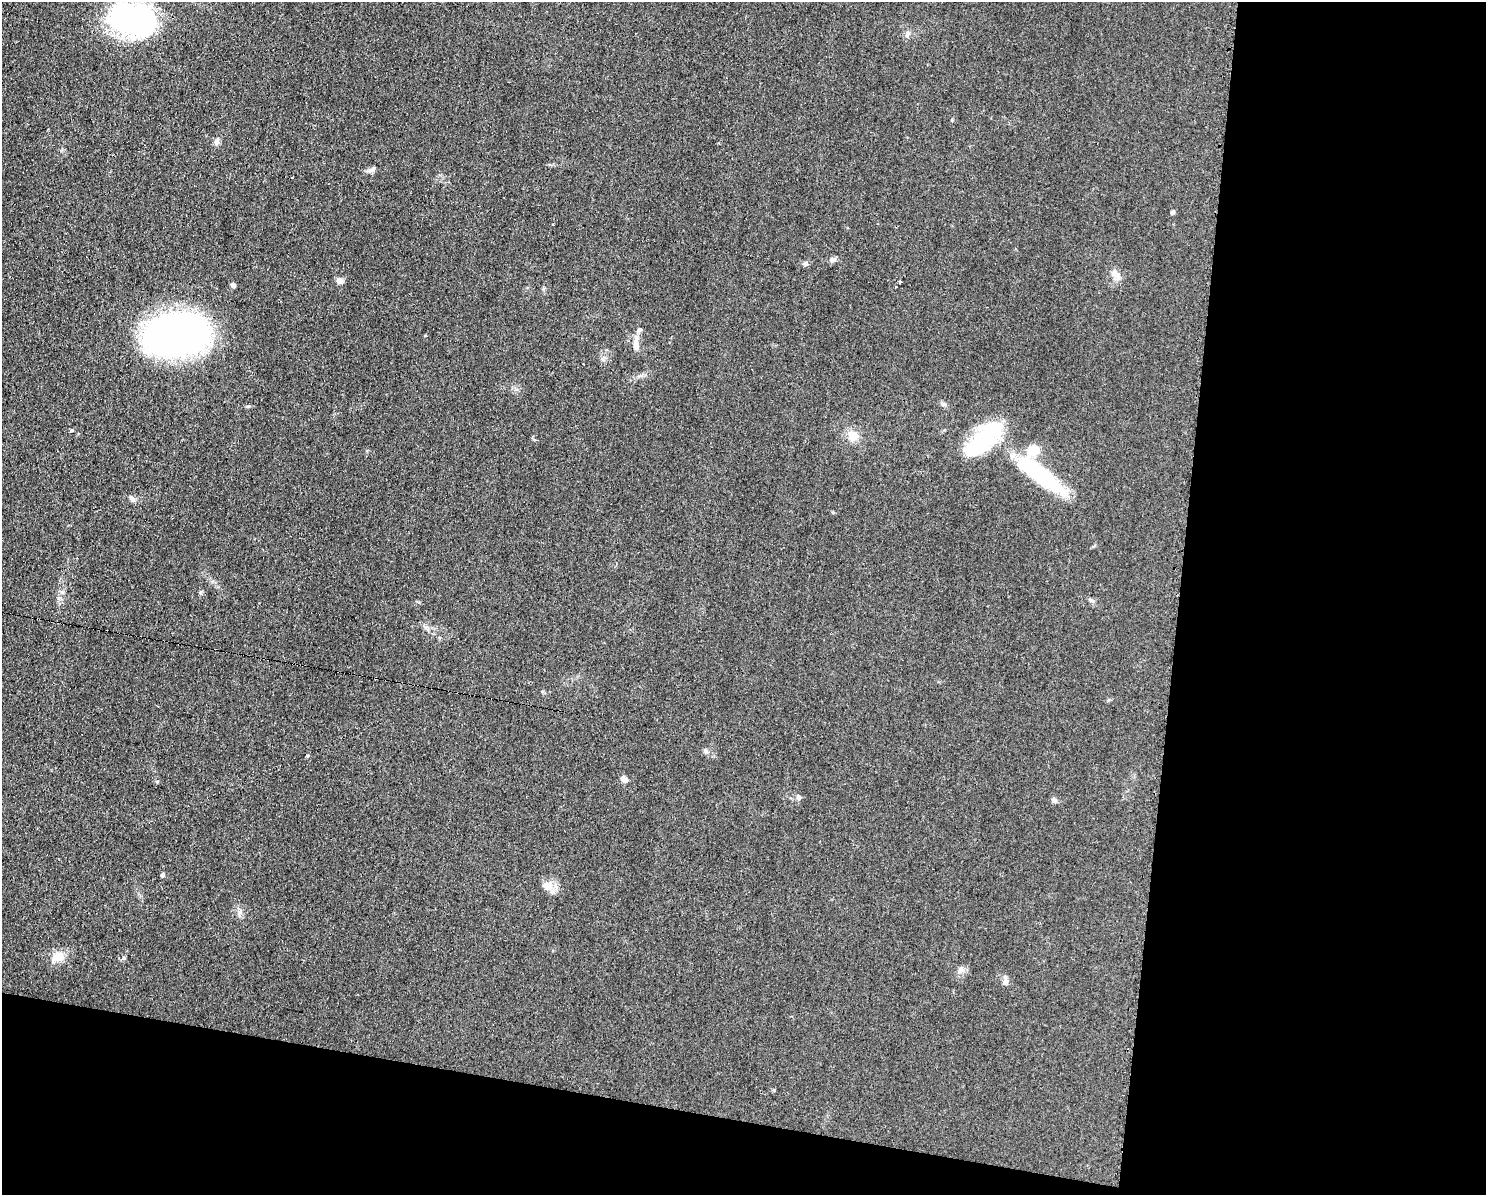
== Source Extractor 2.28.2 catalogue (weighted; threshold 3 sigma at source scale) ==
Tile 12 of 3 x 4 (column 3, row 4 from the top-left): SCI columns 3091-4574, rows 1-1193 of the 4823 x 4771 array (HDU 1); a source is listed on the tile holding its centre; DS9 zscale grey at full resolution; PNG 1488 x 1197 px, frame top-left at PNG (2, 2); no overlay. Shown black and unused: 27% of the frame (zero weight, under 2 of 3 exposures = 2% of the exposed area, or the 3 px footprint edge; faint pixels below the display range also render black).
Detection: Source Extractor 2.28.2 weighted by HDU 2 'WHT'; one run over the whole footprint, this tile lists its part. Background 0.0548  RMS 0.0099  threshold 0.0444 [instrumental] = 3 sigma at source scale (4.5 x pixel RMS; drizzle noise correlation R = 1.50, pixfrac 1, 0.05/0.05 arcsec/px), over >= 5 px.
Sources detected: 38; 2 inside a brighter object's white glare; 3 cosmic-ray / hot-pixel residue — not listed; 2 inside a brighter listed object's ellipse — not listed separately; the other 31 listed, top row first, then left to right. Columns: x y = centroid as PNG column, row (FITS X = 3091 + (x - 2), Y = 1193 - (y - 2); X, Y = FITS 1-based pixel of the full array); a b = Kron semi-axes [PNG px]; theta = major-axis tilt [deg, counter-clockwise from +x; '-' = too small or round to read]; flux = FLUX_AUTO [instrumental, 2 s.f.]
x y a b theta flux
133 20 42 28 -12 210
908 33 7 6 - 2.6
217 142 9 7 86 3.2
372 170 11 6 26 3.8
292 178 3 2 - 2
1173 212 4 4 - 2.6
833 259 9 6 23 3
805 263 6 5 - 2.7
1116 274 18 7 -41 6.4
340 281 9 7 -28 4.6
900 282 3 3 - 2.9
233 285 4 4 - 4.9
177 335 54 33 7 520
425 336 3 3 - 3.6
636 344 20 7 89 7.5
944 404 9 5 -26 2.2
852 436 13 11 -55 12
986 436 34 23 -23 45
1039 474 62 16 -39 100
132 499 10 6 -42 2.9
1090 600 8 5 -41 2.2
706 751 7 6 - 2.7
307 755 4 3 - 1.4
624 780 9 7 -17 3.8
799 798 6 6 - 2.3
1054 800 8 6 -27 2.6
162 875 5 4 - 2.6
548 886 14 13 - 10
58 957 17 12 11 12
961 969 7 5 -46 2.7
1006 982 8 8 - 3.3
Unlisted compact peaks at least as high as the median listed source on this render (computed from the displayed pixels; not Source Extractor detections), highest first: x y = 124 958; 157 781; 248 406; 952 120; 240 912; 200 593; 774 1090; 62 592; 833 512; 516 389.